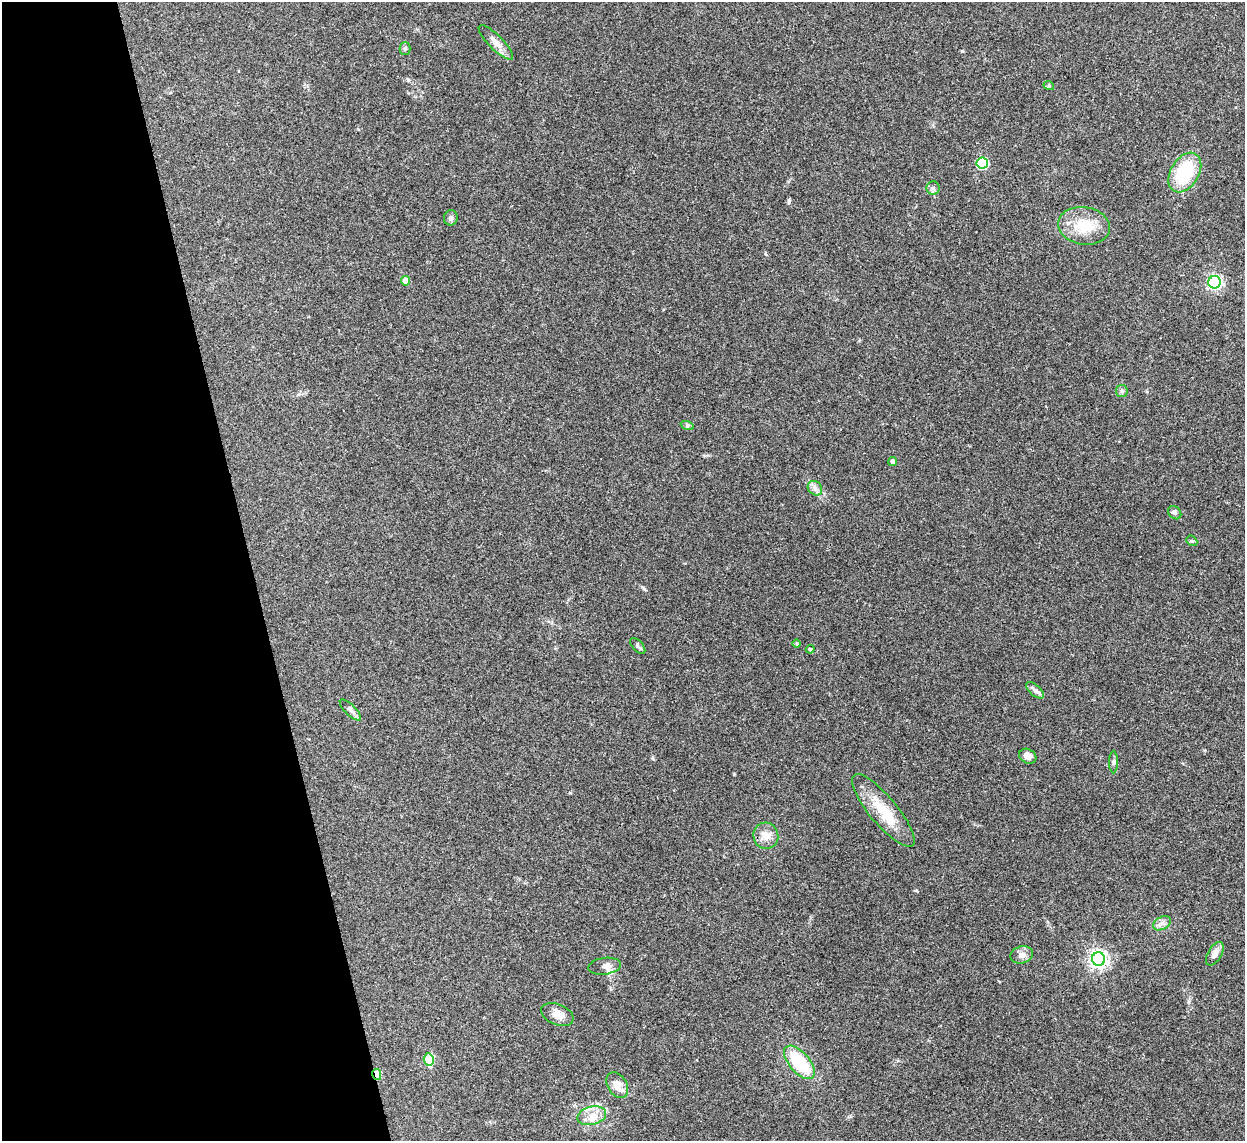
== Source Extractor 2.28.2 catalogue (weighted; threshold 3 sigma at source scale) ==
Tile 5 of 4 x 4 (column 1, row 2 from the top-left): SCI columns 4-1246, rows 2536-3674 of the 4975 x 4956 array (HDU 1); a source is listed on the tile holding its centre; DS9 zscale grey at full resolution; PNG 1247 x 1143 px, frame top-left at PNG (2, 2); each listed source drawn as its Kron ellipse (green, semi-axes under 4 px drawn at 4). Shown black and unused: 20% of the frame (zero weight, under 3 of 4 exposures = <1% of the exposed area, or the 3 px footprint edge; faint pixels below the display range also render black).
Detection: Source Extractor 2.28.2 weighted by HDU 2 'WHT'; one run over the whole footprint, this tile lists its part. Background 0.166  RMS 0.007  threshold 0.0317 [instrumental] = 3 sigma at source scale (4.5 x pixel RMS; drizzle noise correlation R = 1.50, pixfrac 1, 0.05/0.05 arcsec/px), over >= 5 px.
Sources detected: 37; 1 inside a brighter listed object's ellipse — not listed separately; the other 36 listed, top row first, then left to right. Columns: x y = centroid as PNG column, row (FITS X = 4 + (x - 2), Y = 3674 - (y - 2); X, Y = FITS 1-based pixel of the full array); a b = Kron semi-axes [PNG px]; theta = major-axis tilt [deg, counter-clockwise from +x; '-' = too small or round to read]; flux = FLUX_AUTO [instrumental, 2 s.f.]
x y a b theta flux
496 42 23 7 -45 6
405 49 6 5 - 1.4
1049 86 5 3 - 0.82
982 163 6 5 - 61
1185 173 21 14 59 38
933 188 6 6 - 1.8
451 218 7 7 - 2.1
1084 226 26 18 -9 20
406 281 4 4 - 8.1
1215 282 6 6 - 150
1122 391 6 5 - 1.5
687 425 7 4 -19 1.2
893 461 4 4 - 2.2
815 488 8 6 -47 2.5
1175 513 7 5 -46 1.7
1192 541 6 4 -40 0.96
797 643 4 4 - 0.92
638 646 10 5 -48 1.5
810 649 4 4 - 1.1
1035 690 11 5 -41 2.6
350 710 14 5 -45 2.6
1028 756 9 7 -28 4
1113 762 11 4 90 1.7
883 810 46 13 -50 23
766 836 13 12 - 6.6
1162 923 9 6 29 2.9
1215 954 13 7 59 4.6
1022 955 11 8 13 4.2
1099 959 7 6 - 300
605 966 16 8 7 4.1
557 1014 17 10 -22 5.9
429 1059 6 5 - 36
799 1062 20 10 -49 35
377 1075 6 3 -78 19
617 1085 14 9 -59 7.3
592 1116 14 9 13 6.9
Overlapping masked pixels (flux is a lower limit): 1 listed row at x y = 377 1075
Unlisted compact peaks at least as high as the median listed source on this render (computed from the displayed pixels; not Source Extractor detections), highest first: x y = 789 201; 644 589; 962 51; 734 774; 916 890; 408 80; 653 759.